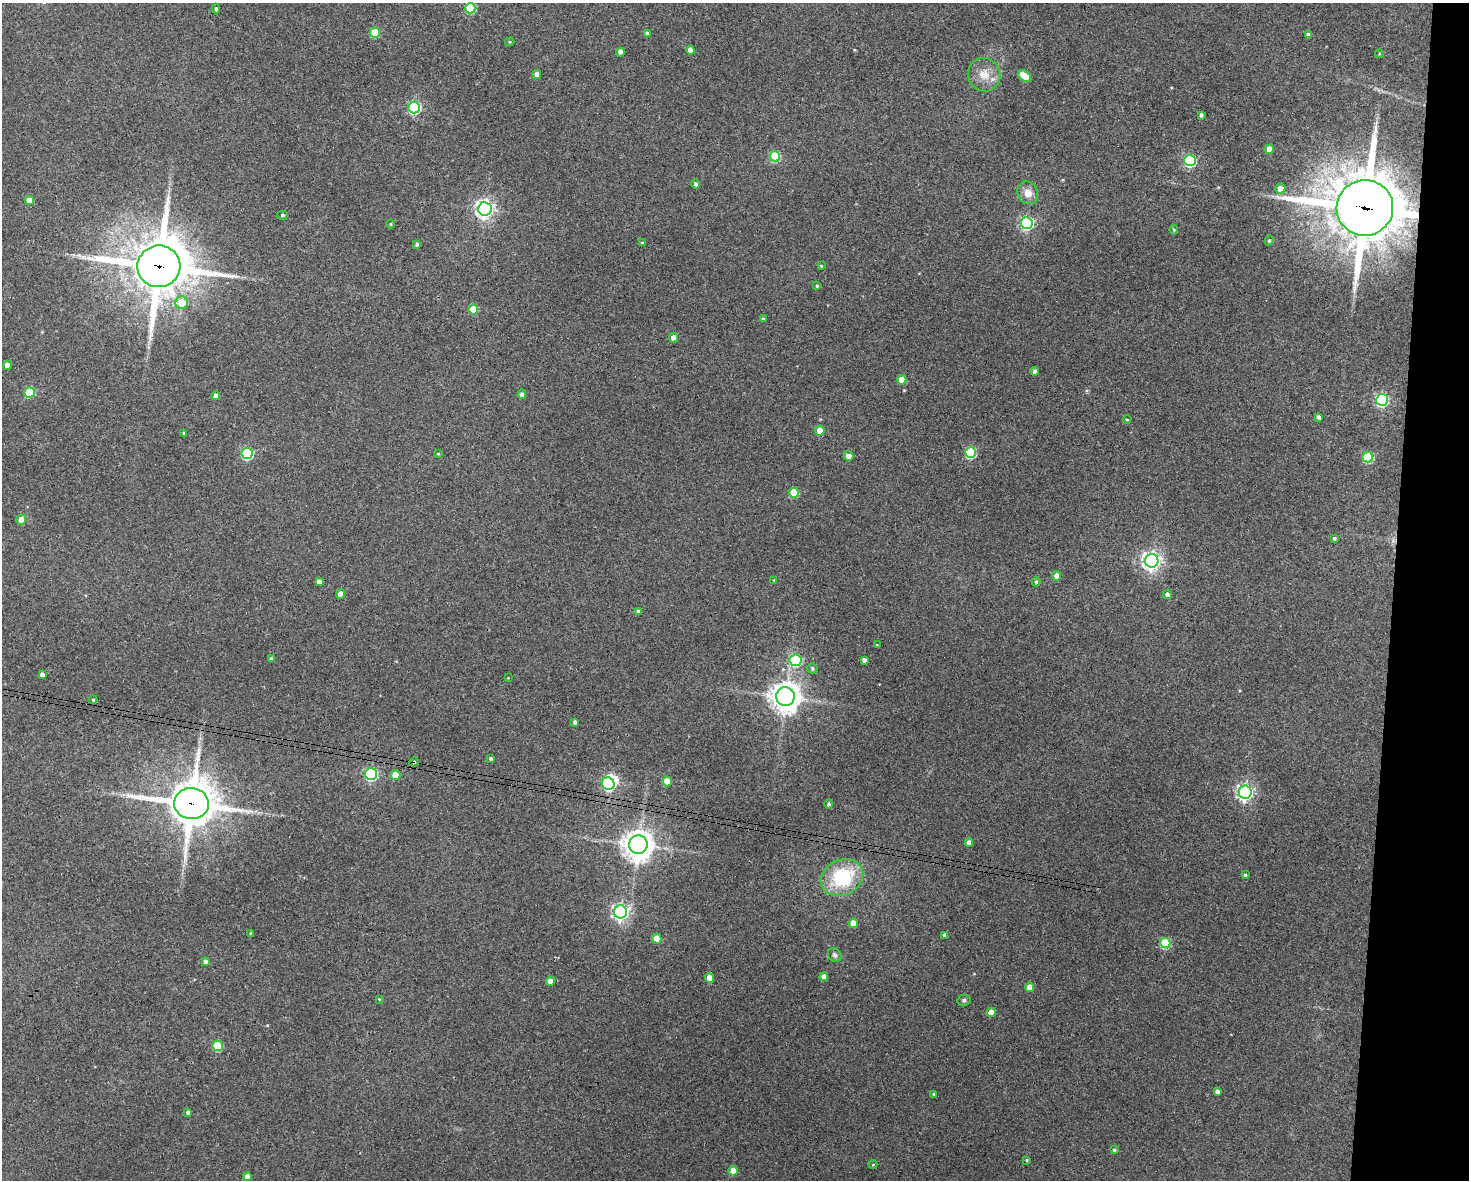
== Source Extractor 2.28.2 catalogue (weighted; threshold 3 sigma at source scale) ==
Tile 6 of 3 x 4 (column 3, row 2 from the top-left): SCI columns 3049-4515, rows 2364-3541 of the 4744 x 4723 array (HDU 1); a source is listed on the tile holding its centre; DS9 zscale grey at full resolution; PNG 1471 x 1182 px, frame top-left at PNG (2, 3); each listed source drawn as its Kron ellipse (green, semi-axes under 4 px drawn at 4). Shown black and unused: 5% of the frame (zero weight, under 3 of 4 exposures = <1% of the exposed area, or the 3 px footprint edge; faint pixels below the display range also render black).
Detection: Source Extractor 2.28.2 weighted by HDU 2 'WHT'; one run over the whole footprint, this tile lists its part. Background 0.124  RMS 0.0062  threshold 0.0281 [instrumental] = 3 sigma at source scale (4.5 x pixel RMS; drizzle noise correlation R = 1.50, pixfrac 1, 0.05/0.05 arcsec/px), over >= 5 px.
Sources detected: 113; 1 inside a brighter object's white glare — neither listed nor drawn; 1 inside a brighter listed object's ellipse — not listed separately; the other 111 listed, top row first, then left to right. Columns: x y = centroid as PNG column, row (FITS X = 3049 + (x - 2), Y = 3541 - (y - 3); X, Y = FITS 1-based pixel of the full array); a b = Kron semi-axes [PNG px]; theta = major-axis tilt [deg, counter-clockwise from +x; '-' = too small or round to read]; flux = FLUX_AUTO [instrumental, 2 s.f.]
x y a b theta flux
470 8 5 5 - 34
216 9 5 4 - 0.98
375 33 5 5 - 22
647 33 4 4 - 1.8
1308 35 4 4 - 2
510 42 5 4 - 0.68
690 50 4 4 - 4.5
620 52 4 4 - 3.3
1379 54 4 3 - 0.68
537 74 4 4 - 4.1
984 75 17 16 - 9.9
1025 76 7 5 -39 14
414 107 6 6 - 80
1201 115 4 3 - 1.2
1269 149 4 4 - 6.6
775 156 5 5 - 39
1190 160 6 5 - 74
696 184 4 4 - 1.4
1280 188 5 5 - 4.2
1028 193 12 10 -64 6.3
29 201 4 4 - 7.3
1365 208 28 28 - 3700
485 209 7 6 - 270
283 215 5 4 - 0.97
1027 223 6 6 - 100
391 224 4 3 - 0.48
1174 230 5 4 - 0.78
1269 241 5 4 - 0.98
642 243 4 3 - 0.82
417 244 4 3 - 1.7
159 266 21 21 - 3400
821 266 4 3 - 0.59
817 286 4 4 - 0.83
182 303 6 6 - 11
473 309 5 5 - 19
763 319 4 4 - 1.3
674 338 4 4 - 5
7 365 4 4 - 3.4
1035 371 4 4 - 2.1
902 380 5 4 - 9
30 392 5 5 - 30
522 394 4 4 - 2.4
216 396 4 4 - 2.7
1382 400 6 6 - 99
1319 417 4 3 - 1.5
1127 419 4 3 - 0.55
820 431 5 4 - 10
184 433 4 3 - 0.69
971 452 5 5 - 51
247 453 5 5 - 60
438 454 4 3 - 0.55
849 456 5 4 - 4.2
1368 457 5 5 - 45
794 493 5 5 - 22
21 520 5 5 - 7
1334 538 3 3 - 1.1
1152 561 7 6 - 300
1057 576 4 4 - 4.4
774 580 4 3 - 0.62
319 581 4 4 - 2.2
1036 582 4 4 - 1.1
341 594 4 4 - 5.4
1167 595 4 4 - 2.4
638 612 4 4 - 2.4
877 645 3 2 - 0.54
271 659 4 3 - 1.6
796 660 6 6 - 57
864 660 4 4 - 2.3
812 668 5 5 - 1.1
42 675 4 4 - 2.7
508 678 3 2 - 0.4
785 697 9 9 - 810
93 700 4 3 - 0.83
575 722 4 3 - 1.6
491 758 3 3 - 1.1
414 762 5 4 - 0.79
371 774 6 6 - 90
395 775 5 5 - 13
667 781 5 5 - 12
608 784 6 6 - 78
1245 792 6 6 - 210
191 804 17 15 -3 2200
829 804 4 4 - 1.3
969 843 4 4 - 3.3
638 845 9 9 - 810
1245 875 3 3 - 0.95
842 878 22 17 25 44
620 912 6 6 - 200
853 923 4 4 - 6.8
251 933 3 3 - 0.85
945 935 4 4 - 2.5
657 939 5 5 - 12
1165 943 5 5 - 37
835 955 7 6 - 1.9
205 961 4 4 - 1.8
824 977 4 4 - 4.2
709 978 5 4 - 7.6
551 981 4 4 - 5.1
1030 987 4 4 - 7.9
379 999 3 3 - 0.48
964 1000 7 5 11 1.2
991 1012 4 4 - 7.1
217 1046 5 5 - 28
1217 1092 4 4 - 2.2
934 1094 4 3 - 1.1
188 1112 4 4 - 1.9
1114 1150 4 3 - 0.96
1027 1160 3 3 - 0.91
873 1165 4 3 - 0.47
733 1171 4 4 - 9.2
247 1177 4 4 - 4.6
Overlapping masked pixels (flux is a lower limit): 4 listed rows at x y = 1365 208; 159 266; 414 762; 191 804